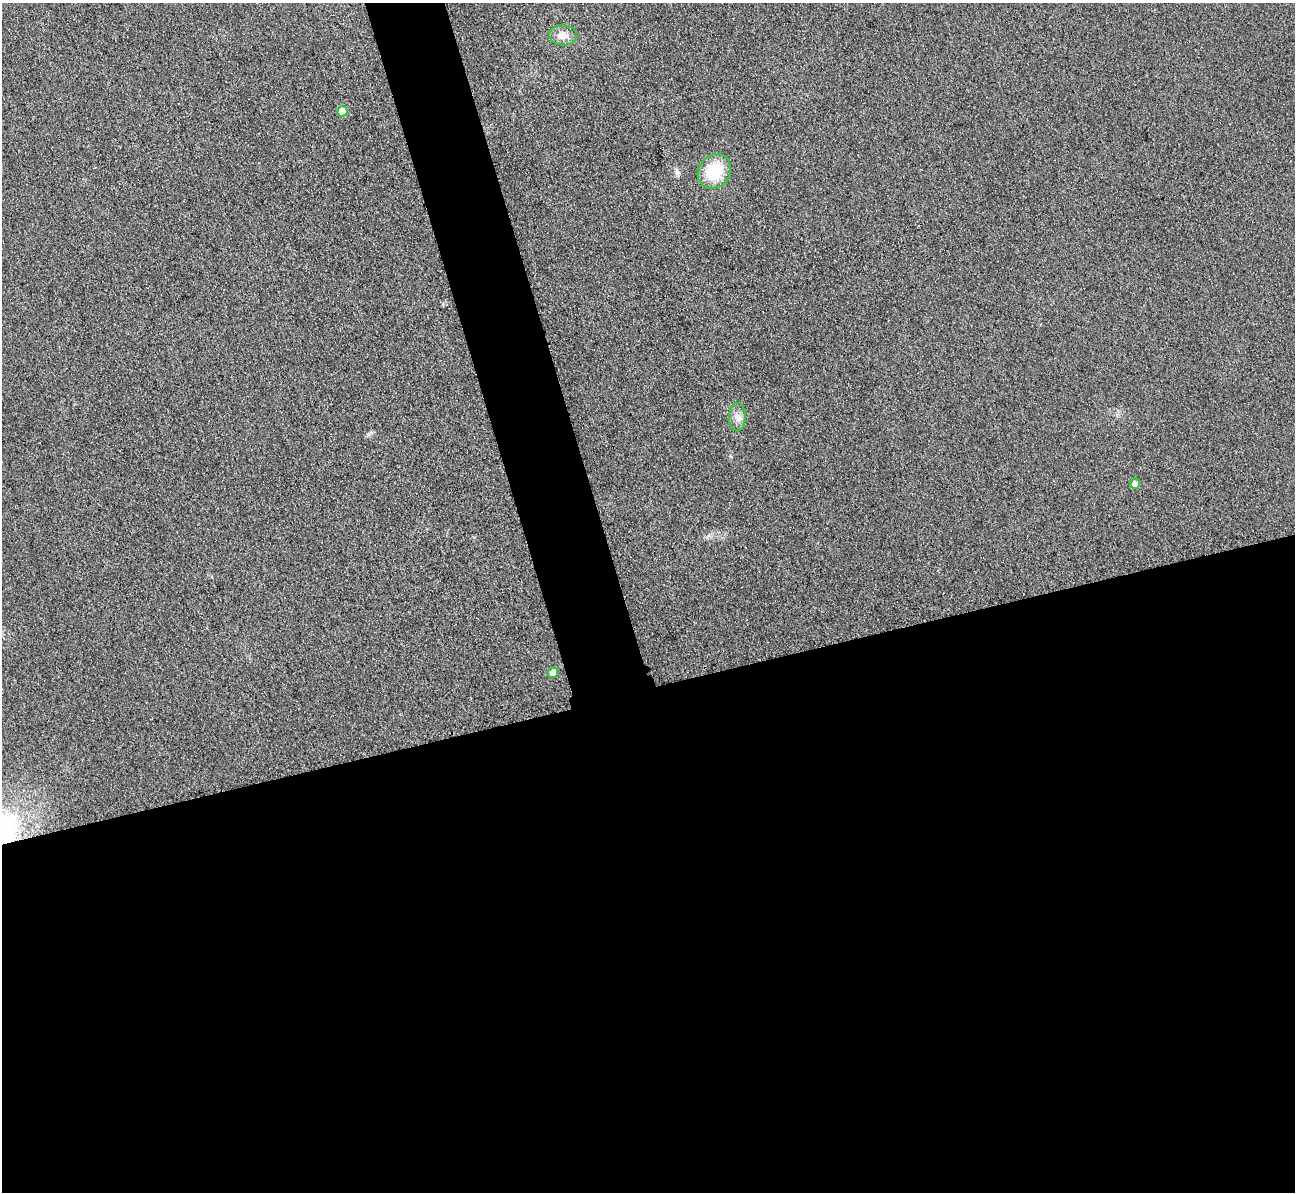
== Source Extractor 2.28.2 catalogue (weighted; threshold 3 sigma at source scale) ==
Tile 15 of 4 x 4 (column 3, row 4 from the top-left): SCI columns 2613-3905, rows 162-1351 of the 5225 x 5207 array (HDU 1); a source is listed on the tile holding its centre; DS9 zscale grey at full resolution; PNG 1297 x 1194 px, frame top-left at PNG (2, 3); each listed source drawn as its Kron ellipse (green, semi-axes under 4 px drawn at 4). Shown black and unused: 46% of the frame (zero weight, under 3 of 4 exposures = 3% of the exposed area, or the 3 px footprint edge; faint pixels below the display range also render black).
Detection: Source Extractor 2.28.2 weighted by HDU 2 'WHT'; one run over the whole footprint, this tile lists its part. Background 0.315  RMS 0.024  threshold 0.108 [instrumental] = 3 sigma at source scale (4.5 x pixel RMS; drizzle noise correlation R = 1.50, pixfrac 1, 0.05/0.05 arcsec/px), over >= 5 px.
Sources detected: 6; all 6 listed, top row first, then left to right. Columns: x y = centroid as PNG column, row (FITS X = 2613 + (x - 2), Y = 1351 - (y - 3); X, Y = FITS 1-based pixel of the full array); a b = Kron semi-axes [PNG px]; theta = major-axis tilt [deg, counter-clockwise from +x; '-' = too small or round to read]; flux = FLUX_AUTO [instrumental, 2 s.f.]
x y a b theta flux
563 35 14 10 -4 22
342 111 5 5 - 52
714 171 18 15 50 93
737 417 14 8 89 15
1135 483 5 5 - 16
553 672 5 5 - 26